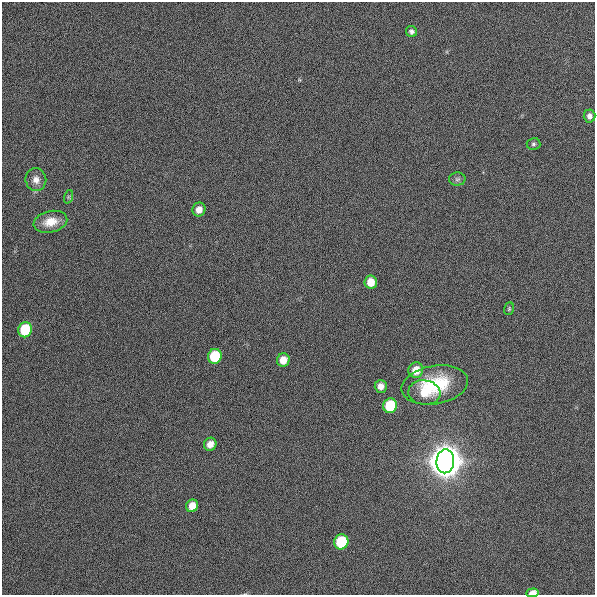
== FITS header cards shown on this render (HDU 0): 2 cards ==
NAXIS1  =                  593
NAXIS2  =                  593

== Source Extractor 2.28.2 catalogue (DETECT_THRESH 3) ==
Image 593 x 593 px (HDU 0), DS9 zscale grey, 1 PNG px = 1 image px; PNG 597 x 597 px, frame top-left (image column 1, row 593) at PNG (2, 2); each listed source drawn as its Kron ellipse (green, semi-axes under 4 px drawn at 4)
Background 329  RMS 8.2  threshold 24.6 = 3 sigma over >= 5 px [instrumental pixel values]
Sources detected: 23; all 23 listed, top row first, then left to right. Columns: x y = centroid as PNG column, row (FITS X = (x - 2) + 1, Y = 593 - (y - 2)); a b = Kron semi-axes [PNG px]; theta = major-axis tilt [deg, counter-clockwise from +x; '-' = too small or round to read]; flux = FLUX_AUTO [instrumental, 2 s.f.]
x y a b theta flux
411 31 6 5 - 1.6e+03
589 116 6 6 - 2.4e+03
534 144 7 6 - 1.2e+03
457 179 8 6 2 1.6e+03
36 180 11 10 - 4.2e+03
68 197 7 4 72 8.3e+02
199 210 7 6 - 4.3e+03
50 222 17 10 12 8.4e+03
371 282 6 6 - 8.6e+03
509 309 6 5 - 8.1e+02
25 330 8 6 68 2.4e+04
215 356 7 7 - 2.5e+04
283 360 7 6 - 6.6e+03
416 370 8 7 - 8.4e+03
435 385 33 19 10 3.2e+04
381 386 6 6 - 3.7e+03
424 392 16 12 -7 8.3e+03
390 406 7 7 - 2.4e+04
210 444 6 6 - 4.7e+03
445 461 12 9 86 4.1e+06
192 506 6 6 - 6.5e+03
341 542 7 7 - 3.0e+04
533 593 6 4 5 4.9e+03
At the frame edge (FLAGS 8, measured only in part): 1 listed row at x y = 533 593